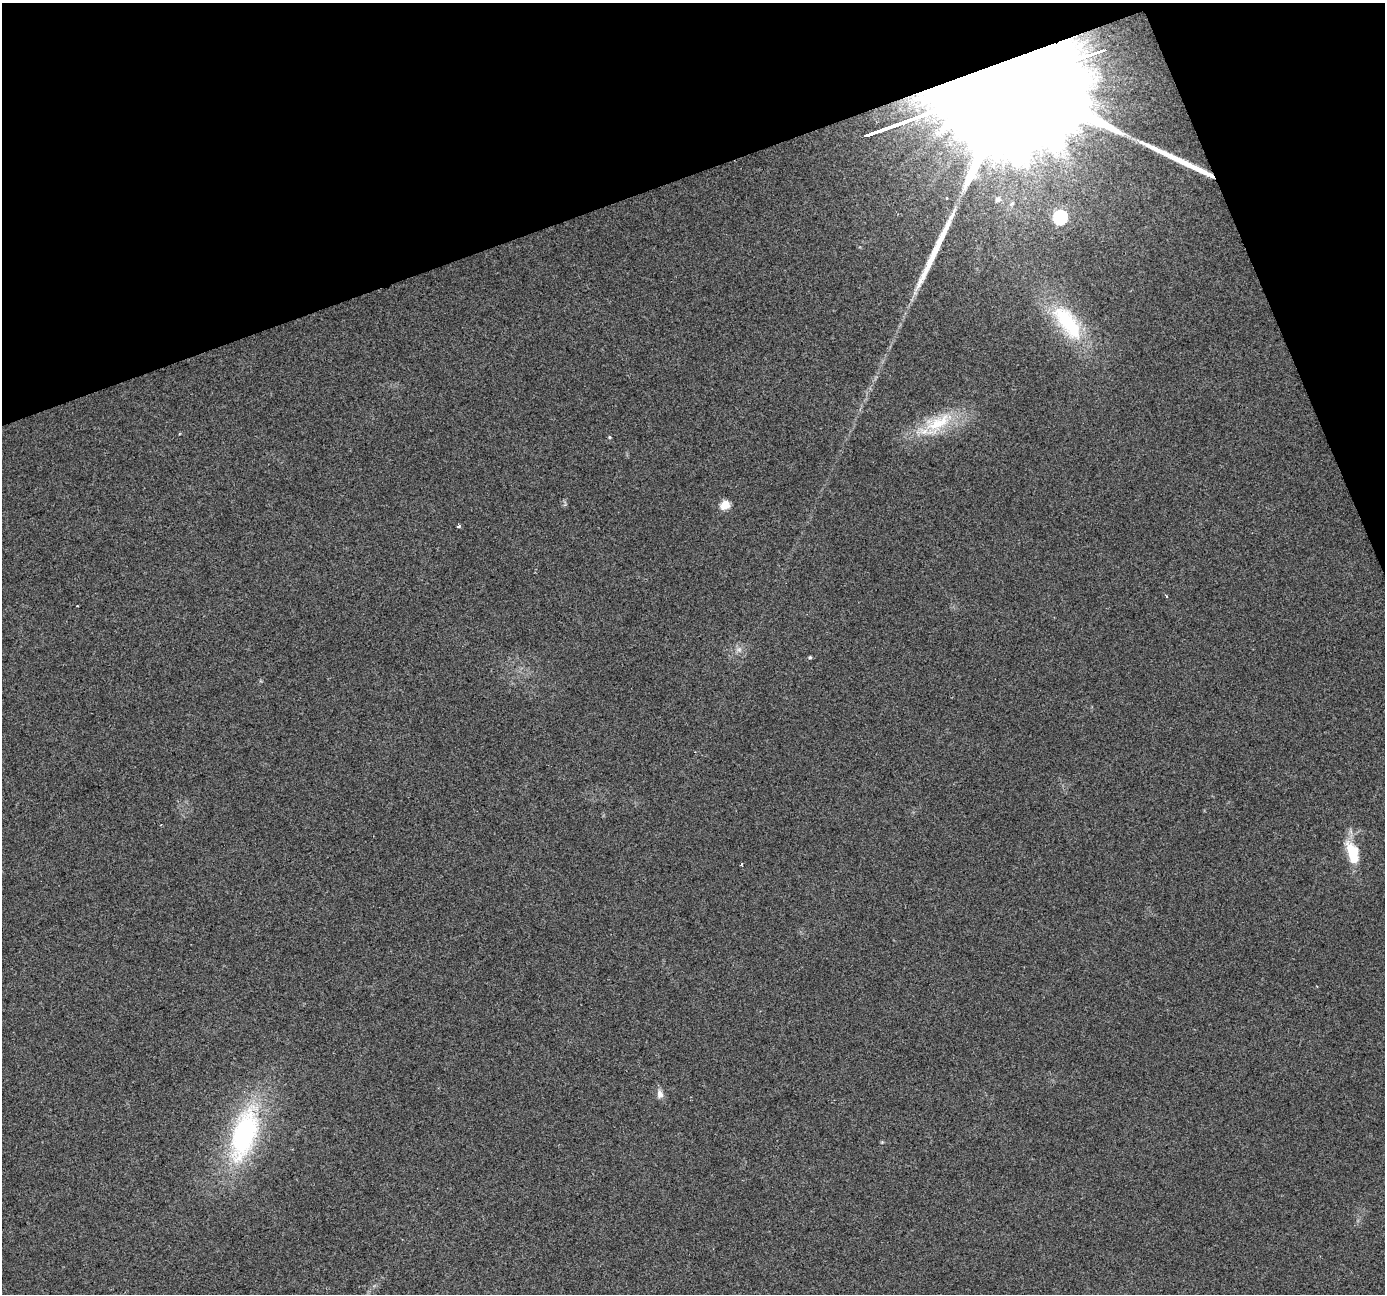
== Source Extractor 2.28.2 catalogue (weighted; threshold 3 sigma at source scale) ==
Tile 3 of 4 x 4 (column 3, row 1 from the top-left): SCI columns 2768-4150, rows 4010-5301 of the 5534 x 5378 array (HDU 1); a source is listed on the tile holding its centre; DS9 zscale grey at full resolution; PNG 1387 x 1296 px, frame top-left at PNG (2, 3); no overlay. Shown black and unused: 18% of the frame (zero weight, under 2 of 3 exposures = <1% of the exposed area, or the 3 px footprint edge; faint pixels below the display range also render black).
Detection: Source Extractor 2.28.2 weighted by HDU 2 'WHT'; one run over the whole footprint, this tile lists its part. Background 0.127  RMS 0.0089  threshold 0.0402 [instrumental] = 3 sigma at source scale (4.5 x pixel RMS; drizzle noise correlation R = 1.50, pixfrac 1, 0.0396/0.0396 arcsec/px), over >= 5 px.
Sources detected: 20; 1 inside a brighter object's white glare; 3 long thin detections or spike segments (spike, bleed or trail) — not listed; the other 16 listed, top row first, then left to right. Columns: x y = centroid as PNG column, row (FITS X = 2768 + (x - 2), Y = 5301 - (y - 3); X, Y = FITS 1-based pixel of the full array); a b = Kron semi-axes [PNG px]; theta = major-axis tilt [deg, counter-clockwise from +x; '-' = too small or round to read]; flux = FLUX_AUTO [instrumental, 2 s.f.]
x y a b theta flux
946 198 4 4 - 1.4
998 199 8 7 - 5.3
1012 203 8 5 53 2.2
1060 217 7 6 - 150
1067 322 58 23 -53 73
938 423 41 17 29 42
609 437 4 3 - 0.95
725 505 5 5 - 34
459 526 4 3 - 2.2
77 606 3 2 - 0.67
739 650 7 5 0 2.4
810 657 4 4 - 1.3
1354 858 40 12 -61 21
741 864 3 2 - 1.1
660 1094 12 8 -75 5
244 1134 59 26 73 150
Unlisted compact peaks at least as high as the median listed source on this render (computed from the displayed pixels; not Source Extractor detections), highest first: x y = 882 1142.